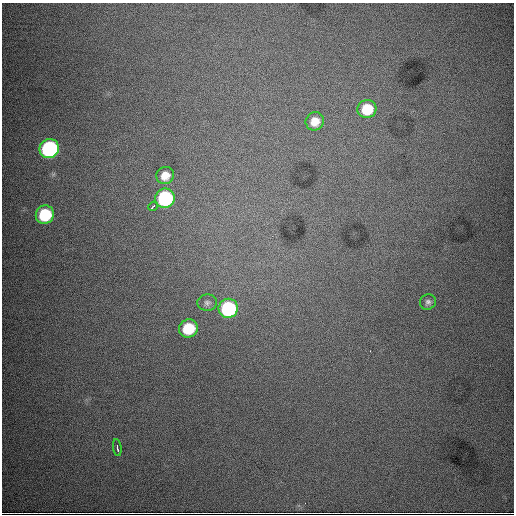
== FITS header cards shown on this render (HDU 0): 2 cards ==
NAXIS1  =                  512
NAXIS2  =                  512

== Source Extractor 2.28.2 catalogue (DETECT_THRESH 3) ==
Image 512 x 512 px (HDU 0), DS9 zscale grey, 1 PNG px = 1 image px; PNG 516 x 516 px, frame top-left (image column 1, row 512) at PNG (2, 3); each listed source drawn as its Kron ellipse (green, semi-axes under 4 px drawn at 4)
Background 12000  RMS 120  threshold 362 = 3 sigma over >= 5 px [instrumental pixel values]
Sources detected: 12; all 12 listed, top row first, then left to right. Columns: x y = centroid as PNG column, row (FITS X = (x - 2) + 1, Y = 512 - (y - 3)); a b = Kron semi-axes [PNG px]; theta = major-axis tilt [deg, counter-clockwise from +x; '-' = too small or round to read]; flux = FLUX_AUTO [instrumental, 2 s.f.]
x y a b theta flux
367 109 9 9 - 2.7e+05
315 121 9 9 - 9.6e+04
49 149 10 9 - 1.6e+06
165 175 9 8 - 9.2e+04
165 198 10 9 - 9.9e+05
153 206 5 3 - 3.7e+04
45 215 9 9 - 4.4e+05
428 302 8 7 - 2.7e+04
207 303 10 8 3 3.0e+04
228 308 10 9 - 9.2e+05
188 328 9 9 - 3.2e+05
117 447 9 3 -82 1.5e+04